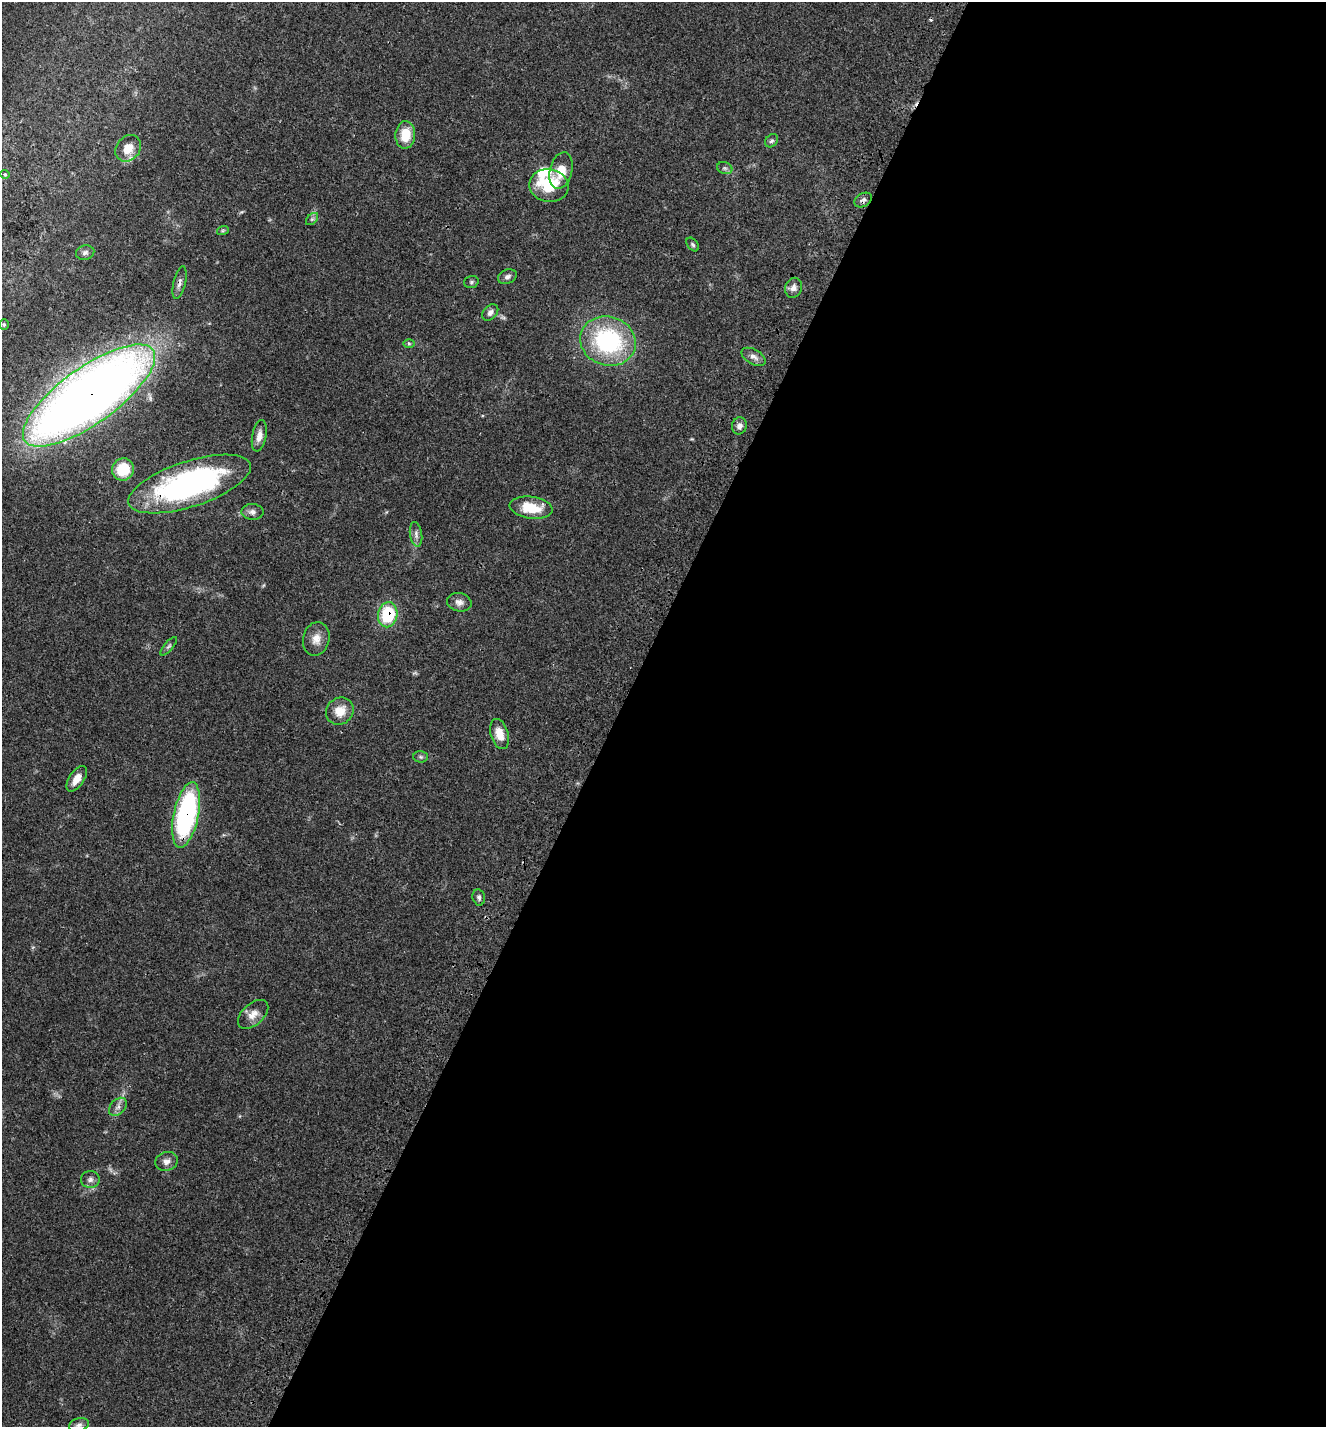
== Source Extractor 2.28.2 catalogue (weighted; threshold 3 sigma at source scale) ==
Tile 12 of 4 x 4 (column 4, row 3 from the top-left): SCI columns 4338-5661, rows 1582-3006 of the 6087 x 5999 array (HDU 1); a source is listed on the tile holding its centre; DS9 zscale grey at full resolution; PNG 1328 x 1429 px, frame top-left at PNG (2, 2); each listed source drawn as its Kron ellipse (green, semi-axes under 4 px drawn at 4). Shown black and unused: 54% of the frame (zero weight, under 3 of 4 exposures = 9% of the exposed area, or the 3 px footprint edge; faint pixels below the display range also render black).
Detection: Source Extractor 2.28.2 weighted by HDU 2 'WHT'; one run over the whole footprint, this tile lists its part. Background 0.0494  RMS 0.0041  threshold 0.0186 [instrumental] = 3 sigma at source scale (4.5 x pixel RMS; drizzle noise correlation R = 1.50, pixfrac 1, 0.0396/0.0396 arcsec/px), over >= 5 px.
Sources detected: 49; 1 too faint to see at this stretch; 2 cosmic-ray / hot-pixel residue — neither listed nor drawn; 2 inside a brighter listed object's ellipse — not listed separately; the other 44 listed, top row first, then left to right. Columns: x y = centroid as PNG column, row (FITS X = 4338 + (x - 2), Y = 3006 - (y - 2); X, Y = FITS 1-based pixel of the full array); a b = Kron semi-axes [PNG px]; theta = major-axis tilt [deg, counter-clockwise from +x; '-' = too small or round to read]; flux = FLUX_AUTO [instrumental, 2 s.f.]
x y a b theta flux
405 135 14 10 87 8.8
772 141 7 5 48 0.87
128 148 14 11 48 6
725 168 8 6 -20 0.94
561 171 19 11 76 6.7
5 174 4 4 - 0.45
549 185 19 16 -9 19
863 200 9 6 30 1.2
312 219 7 4 44 0.74
223 230 6 4 19 0.6
693 245 8 5 -51 0.78
85 253 9 7 17 1.3
507 277 10 7 23 1.3
471 282 7 5 16 0.75
180 283 17 6 77 1.9
793 288 10 8 71 2
490 312 9 6 47 1.5
4 325 5 5 - 0.57
608 341 28 24 -19 51
409 343 6 4 -1 0.51
753 357 13 7 -29 2.1
89 395 79 28 35 500
739 426 8 7 - 2
259 436 16 7 79 3
123 469 11 11 - 13
190 484 64 23 18 100
531 508 21 11 -8 12
252 512 11 7 -2 1.8
416 534 13 6 -81 1.7
459 602 12 9 -12 2.2
388 615 12 9 80 22
316 639 17 13 77 4.1
169 646 11 4 49 0.92
340 711 14 13 - 6.1
500 734 15 9 -73 5.1
421 757 7 5 -2 0.83
77 779 14 7 55 4.2
186 815 33 12 78 71
479 897 8 6 -79 1.1
253 1014 18 10 42 4
118 1107 10 7 45 1.9
167 1161 11 9 18 2.2
90 1179 9 8 - 1.7
79 1425 10 6 15 1.3
Overlapping masked pixels (flux is a lower limit): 6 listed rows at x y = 863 200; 180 283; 89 395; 190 484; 388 615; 186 815